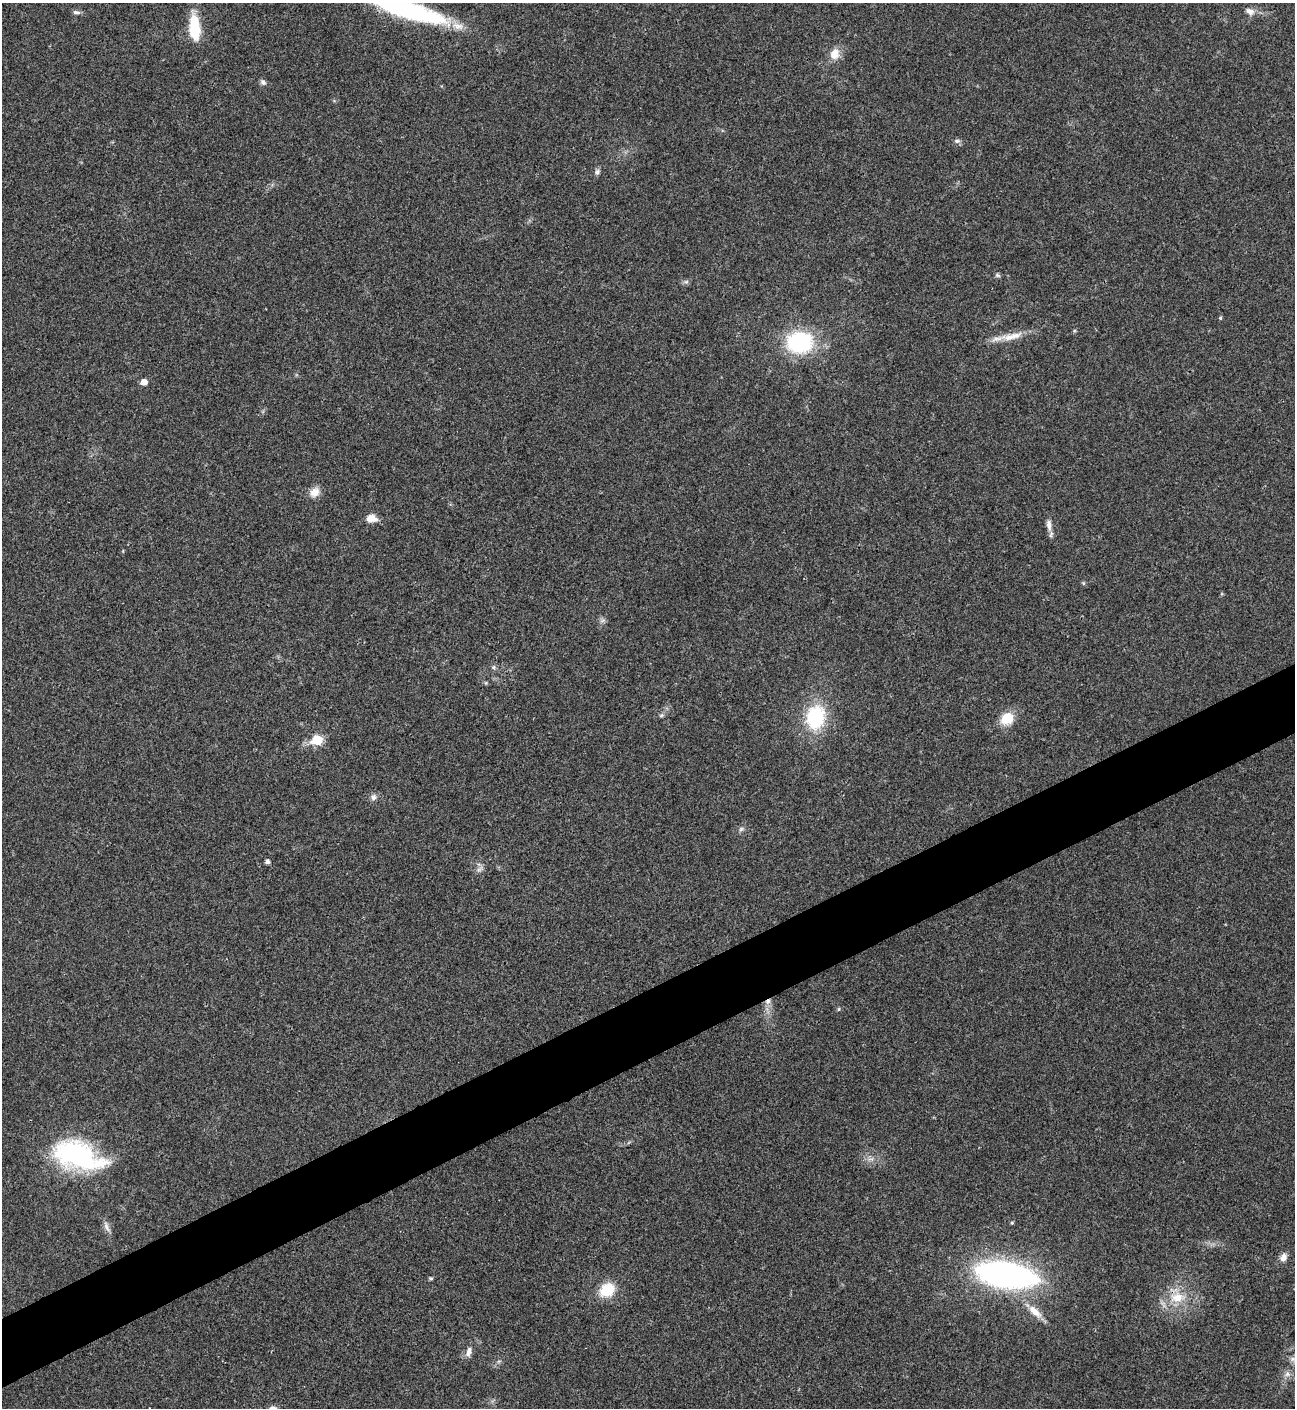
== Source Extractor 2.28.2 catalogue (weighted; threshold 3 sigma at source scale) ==
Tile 7 of 4 x 4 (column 3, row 2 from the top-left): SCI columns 2876-4168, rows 2817-4222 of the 5621 x 5633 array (HDU 1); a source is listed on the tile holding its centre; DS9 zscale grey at full resolution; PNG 1297 x 1410 px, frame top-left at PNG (2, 3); no overlay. Shown black and unused: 5% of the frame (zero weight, under 3 of 4 exposures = <1% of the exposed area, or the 3 px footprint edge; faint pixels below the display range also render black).
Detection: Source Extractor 2.28.2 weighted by HDU 2 'WHT'; one run over the whole footprint, this tile lists its part. Background 0.0209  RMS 0.0041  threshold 0.0185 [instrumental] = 3 sigma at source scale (4.5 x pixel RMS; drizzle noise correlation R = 1.50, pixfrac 1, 0.05/0.05 arcsec/px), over >= 5 px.
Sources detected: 41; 1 cosmic-ray / hot-pixel residue — not listed; the other 40 listed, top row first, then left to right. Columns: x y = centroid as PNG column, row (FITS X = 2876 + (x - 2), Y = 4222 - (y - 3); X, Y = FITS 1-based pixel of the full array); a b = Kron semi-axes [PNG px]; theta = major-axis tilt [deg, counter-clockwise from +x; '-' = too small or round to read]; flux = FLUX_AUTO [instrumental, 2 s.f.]
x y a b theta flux
405 9 93 18 -19 68
1249 11 13 8 -22 2.5
76 12 11 5 -7 1.2
195 28 29 12 -85 14
835 54 14 11 70 4.7
263 82 9 6 -45 1.1
957 141 8 5 -9 1.1
597 172 8 6 82 1.1
998 275 7 5 -2 0.72
686 282 7 4 2 0.82
1220 318 4 4 - 0.51
1009 337 23 9 -2 5.4
800 342 24 19 3 39
144 382 5 5 - 3.5
315 492 13 10 45 3.7
371 518 12 8 -5 4
1049 525 16 7 -82 2.5
1083 583 6 4 -72 0.49
603 620 7 4 19 0.87
494 667 6 4 90 0.69
661 715 7 5 30 0.74
816 717 22 17 79 29
1007 719 13 11 29 9.3
317 740 6 6 - 18
373 797 8 7 - 1.4
741 829 7 4 45 0.86
267 862 5 4 - 1.3
839 1009 5 3 - 0.43
77 1155 53 26 -19 63
1012 1223 4 4 - 0.51
106 1226 16 5 -68 2
1283 1258 11 8 65 2.5
1006 1274 64 25 -10 110
431 1278 5 4 - 0.67
607 1290 14 11 35 13
1177 1297 20 14 9 9.2
1035 1311 23 9 -42 5.3
469 1351 15 7 72 2.3
1293 1359 8 6 1 1.5
1287 1374 8 6 47 1.5
Overlapping masked pixels (flux is a lower limit): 1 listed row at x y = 405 9
Isophote crosses this tile's border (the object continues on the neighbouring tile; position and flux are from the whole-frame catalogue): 1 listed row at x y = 405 9